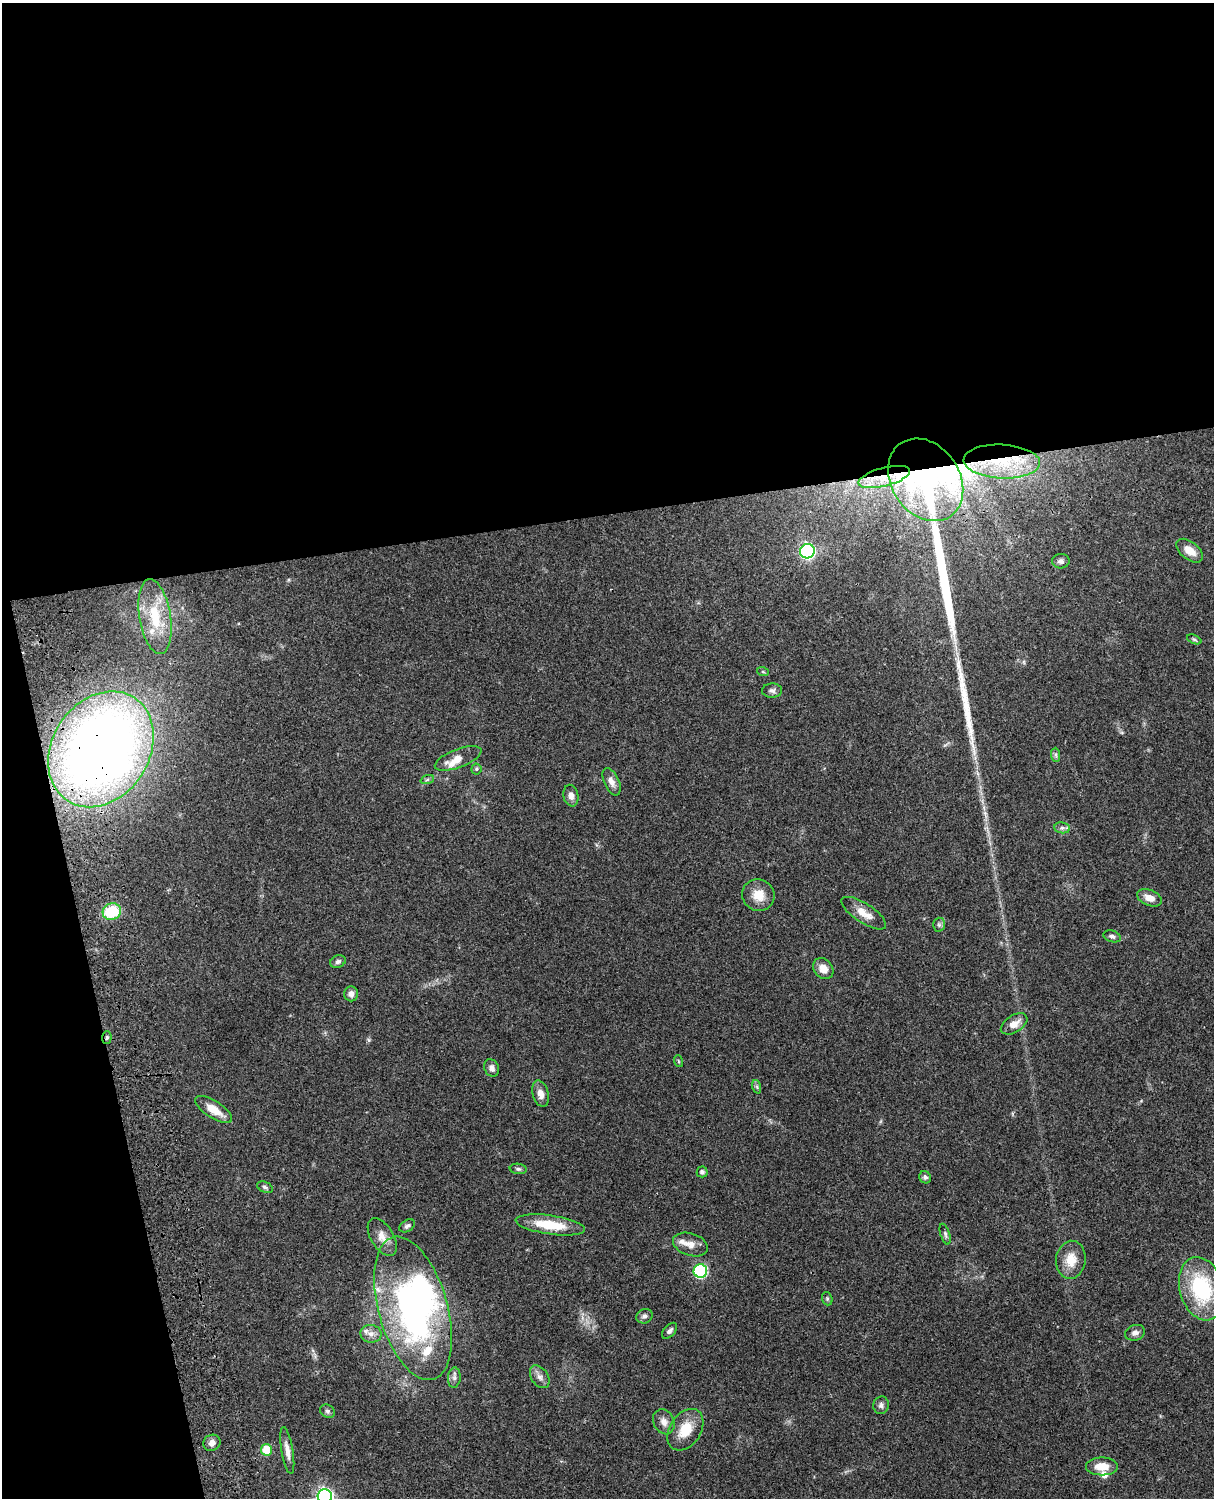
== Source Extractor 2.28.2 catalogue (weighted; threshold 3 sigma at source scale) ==
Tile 1 of 4 x 3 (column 1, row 1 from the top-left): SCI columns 121-1332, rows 3268-4763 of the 5088 x 4927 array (HDU 1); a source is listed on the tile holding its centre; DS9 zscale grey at full resolution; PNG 1216 x 1500 px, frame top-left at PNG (2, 3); each listed source drawn as its Kron ellipse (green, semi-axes under 4 px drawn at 4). Shown black and unused: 39% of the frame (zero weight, under 3 of 4 exposures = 6% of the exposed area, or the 3 px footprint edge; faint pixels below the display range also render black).
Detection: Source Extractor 2.28.2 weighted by HDU 2 'WHT'; one run over the whole footprint, this tile lists its part. Background 0.0792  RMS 0.0058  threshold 0.0262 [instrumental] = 3 sigma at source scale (4.5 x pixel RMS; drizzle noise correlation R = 1.50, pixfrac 1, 0.05/0.05 arcsec/px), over >= 5 px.
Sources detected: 72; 2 inside a brighter object's white glare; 2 long thin detections or spike segments (spike, bleed or trail) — neither listed nor drawn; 5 inside a brighter listed object's ellipse — not listed separately; the other 63 listed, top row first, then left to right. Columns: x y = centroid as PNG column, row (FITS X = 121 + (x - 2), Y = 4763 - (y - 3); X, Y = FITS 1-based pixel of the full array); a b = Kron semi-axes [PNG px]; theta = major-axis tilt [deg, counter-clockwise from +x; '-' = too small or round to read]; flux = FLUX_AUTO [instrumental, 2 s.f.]
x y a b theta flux
1002 461 38 17 -3 30
884 477 26 9 14 13
926 480 44 34 -56 170
807 551 7 7 - 120
1190 551 15 9 -38 7
1061 561 9 7 4 2
155 616 38 15 -81 23
1194 639 8 4 -23 0.88
763 672 6 4 -19 0.63
772 691 10 7 2 2.1
101 749 61 48 57 510
1056 755 7 4 -89 1.1
458 758 25 9 21 7.3
476 769 5 5 - 0.85
427 780 7 4 19 0.97
612 782 15 7 -65 3.6
571 796 11 7 -79 3.3
1062 828 8 5 -7 1.5
758 895 16 15 - 8.6
1149 898 13 8 -21 5.4
112 912 9 8 - 24
864 913 26 9 -33 7.5
939 925 7 6 - 1.4
1112 936 9 5 -19 1.4
338 962 8 6 23 1.6
823 969 11 9 -49 5.6
351 994 7 7 - 2.8
1014 1024 15 8 32 5.2
107 1037 6 5 - 1
678 1061 6 3 -71 0.69
492 1068 9 7 -63 2.5
757 1087 7 4 -72 1
541 1094 13 8 -75 4.2
214 1110 21 8 -33 8.5
518 1169 8 5 -7 1.3
702 1172 5 5 - 1.6
925 1177 6 5 - 1.3
265 1187 8 5 -23 1.4
550 1225 35 9 -8 18
407 1226 8 5 32 1.4
945 1234 11 4 -73 1.4
382 1237 21 11 -58 6
690 1245 18 11 -18 5.3
1071 1260 19 14 83 9.9
700 1271 7 7 - 68
1201 1289 32 22 -75 49
827 1299 7 5 -71 0.93
413 1308 74 34 -74 170
644 1316 8 7 - 1.9
670 1331 9 5 47 1.7
1135 1333 10 7 20 2.4
371 1334 10 9 - 3.8
540 1377 12 8 -56 3.2
454 1378 10 6 85 1.9
881 1405 9 7 76 2
327 1411 8 6 -33 1.4
664 1422 13 10 -64 4.1
685 1430 23 15 57 14
212 1443 9 7 29 2.9
267 1450 6 5 - 14
287 1450 24 6 -80 4.6
1102 1466 16 9 0 8.3
325 1497 7 7 - 190
Overlapping masked pixels (flux is a lower limit): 5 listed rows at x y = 1002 461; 884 477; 926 480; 101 749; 107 1037
Isophote crosses this tile's border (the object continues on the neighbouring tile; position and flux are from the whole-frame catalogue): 1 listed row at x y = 325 1497